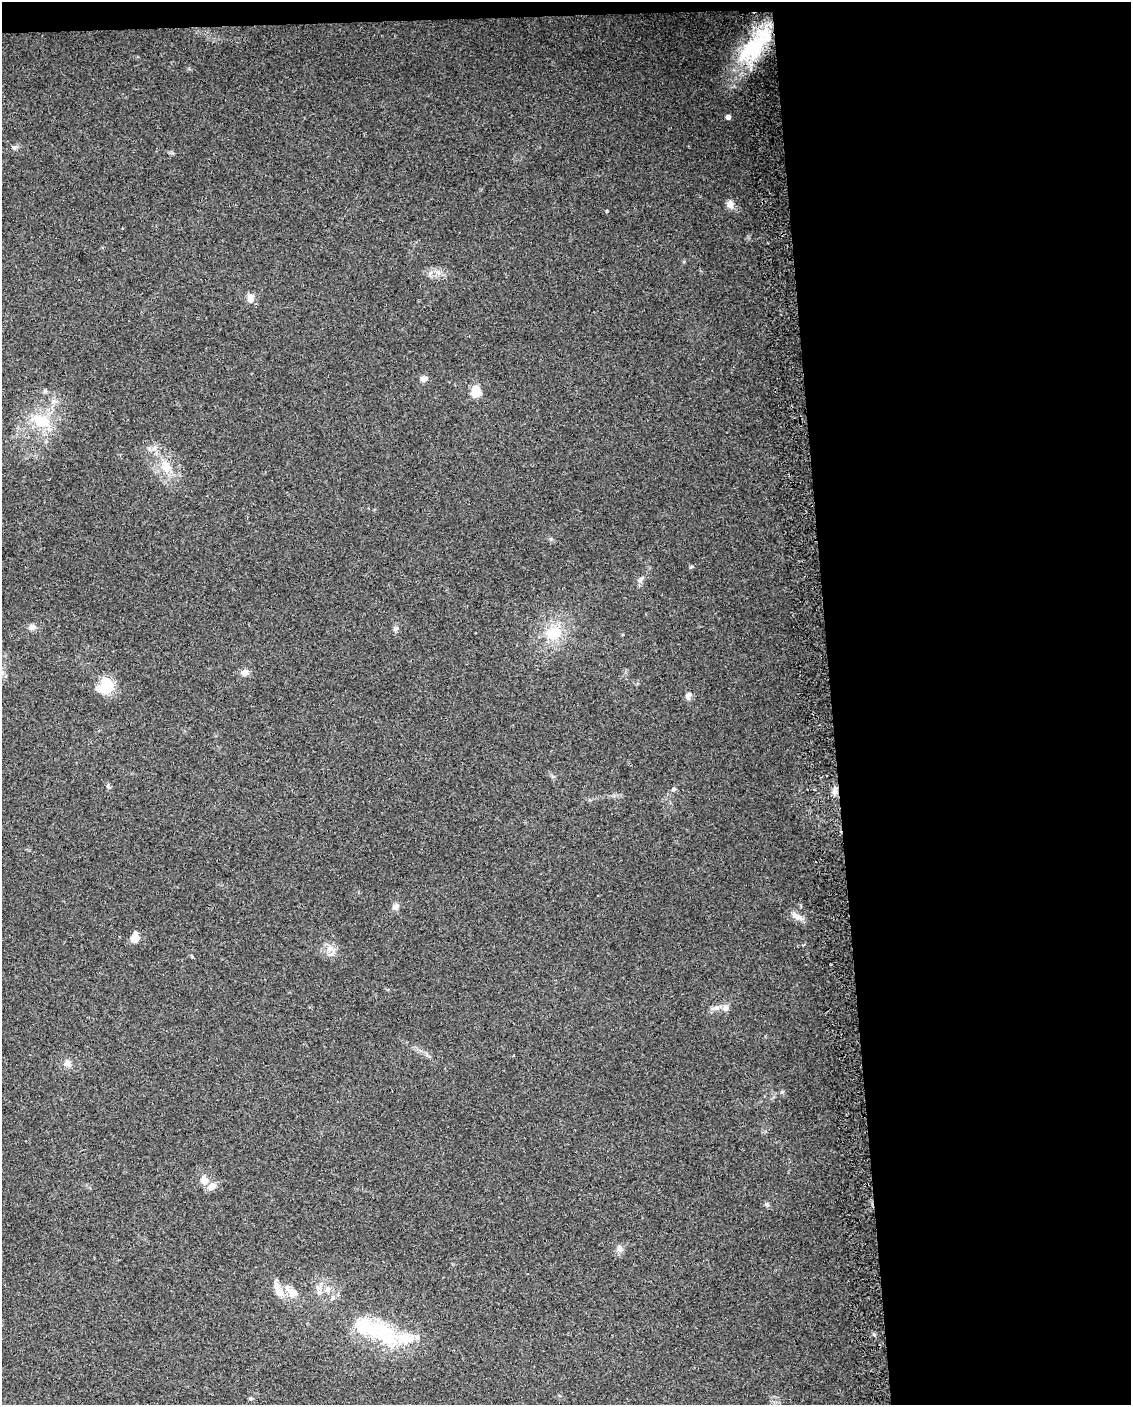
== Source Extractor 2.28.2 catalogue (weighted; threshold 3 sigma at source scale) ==
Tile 4 of 4 x 3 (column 4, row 1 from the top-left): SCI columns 3418-4546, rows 2854-4256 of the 4578 x 4261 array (HDU 1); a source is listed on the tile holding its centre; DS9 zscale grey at full resolution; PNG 1133 x 1407 px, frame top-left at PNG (2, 2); no overlay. Shown black and unused: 27% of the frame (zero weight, under 2 of 3 exposures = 2% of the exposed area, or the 3 px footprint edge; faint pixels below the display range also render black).
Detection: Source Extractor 2.28.2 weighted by HDU 2 'WHT'; one run over the whole footprint, this tile lists its part. Background 0.102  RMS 0.01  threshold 0.045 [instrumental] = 3 sigma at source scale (4.5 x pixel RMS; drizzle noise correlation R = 1.50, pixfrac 1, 0.0396/0.0396 arcsec/px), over >= 5 px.
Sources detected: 40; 2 inside a brighter object's white glare — not listed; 3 inside a brighter listed object's ellipse — not listed separately; the other 35 listed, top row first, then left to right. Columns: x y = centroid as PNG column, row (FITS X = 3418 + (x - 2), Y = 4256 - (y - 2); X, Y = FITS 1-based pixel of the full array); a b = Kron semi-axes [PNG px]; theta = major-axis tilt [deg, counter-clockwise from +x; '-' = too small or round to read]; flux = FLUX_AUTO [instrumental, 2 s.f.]
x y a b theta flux
755 46 59 20 45 83
728 117 5 4 - 3.5
13 147 7 5 -25 2
730 204 12 8 -85 5.5
250 298 11 8 83 5.5
424 379 9 7 1 4.2
476 392 9 7 87 22
41 421 29 17 -22 31
166 466 18 13 -70 16
640 580 8 5 46 2.4
32 627 9 7 11 3.8
395 629 8 5 36 2.1
553 633 20 18 39 28
244 673 9 8 - 5.3
108 684 16 13 -61 22
688 696 9 6 68 3.9
108 786 7 4 -46 1.6
674 789 5 4 - 1.5
834 792 6 6 - 3.1
396 907 9 8 - 3.5
796 916 16 8 -32 6.6
135 939 11 9 24 8
329 948 9 7 46 5.3
717 1008 9 6 -12 3.7
725 1008 9 8 - 4.1
67 1063 9 8 - 4.7
204 1180 10 8 -34 7.9
767 1204 7 5 -49 1.9
619 1248 10 6 -80 3.5
328 1289 8 7 - 4.4
279 1292 14 10 -36 9.5
292 1292 17 11 -46 10
332 1298 6 5 - 2.4
381 1331 51 21 -31 72
250 1399 6 4 0 1.1
Overlapping masked pixels (flux is a lower limit): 1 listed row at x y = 755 46
Unlisted compact peaks at least as high as the median listed source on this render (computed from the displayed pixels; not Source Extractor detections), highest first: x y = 607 211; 782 1092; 691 567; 551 539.